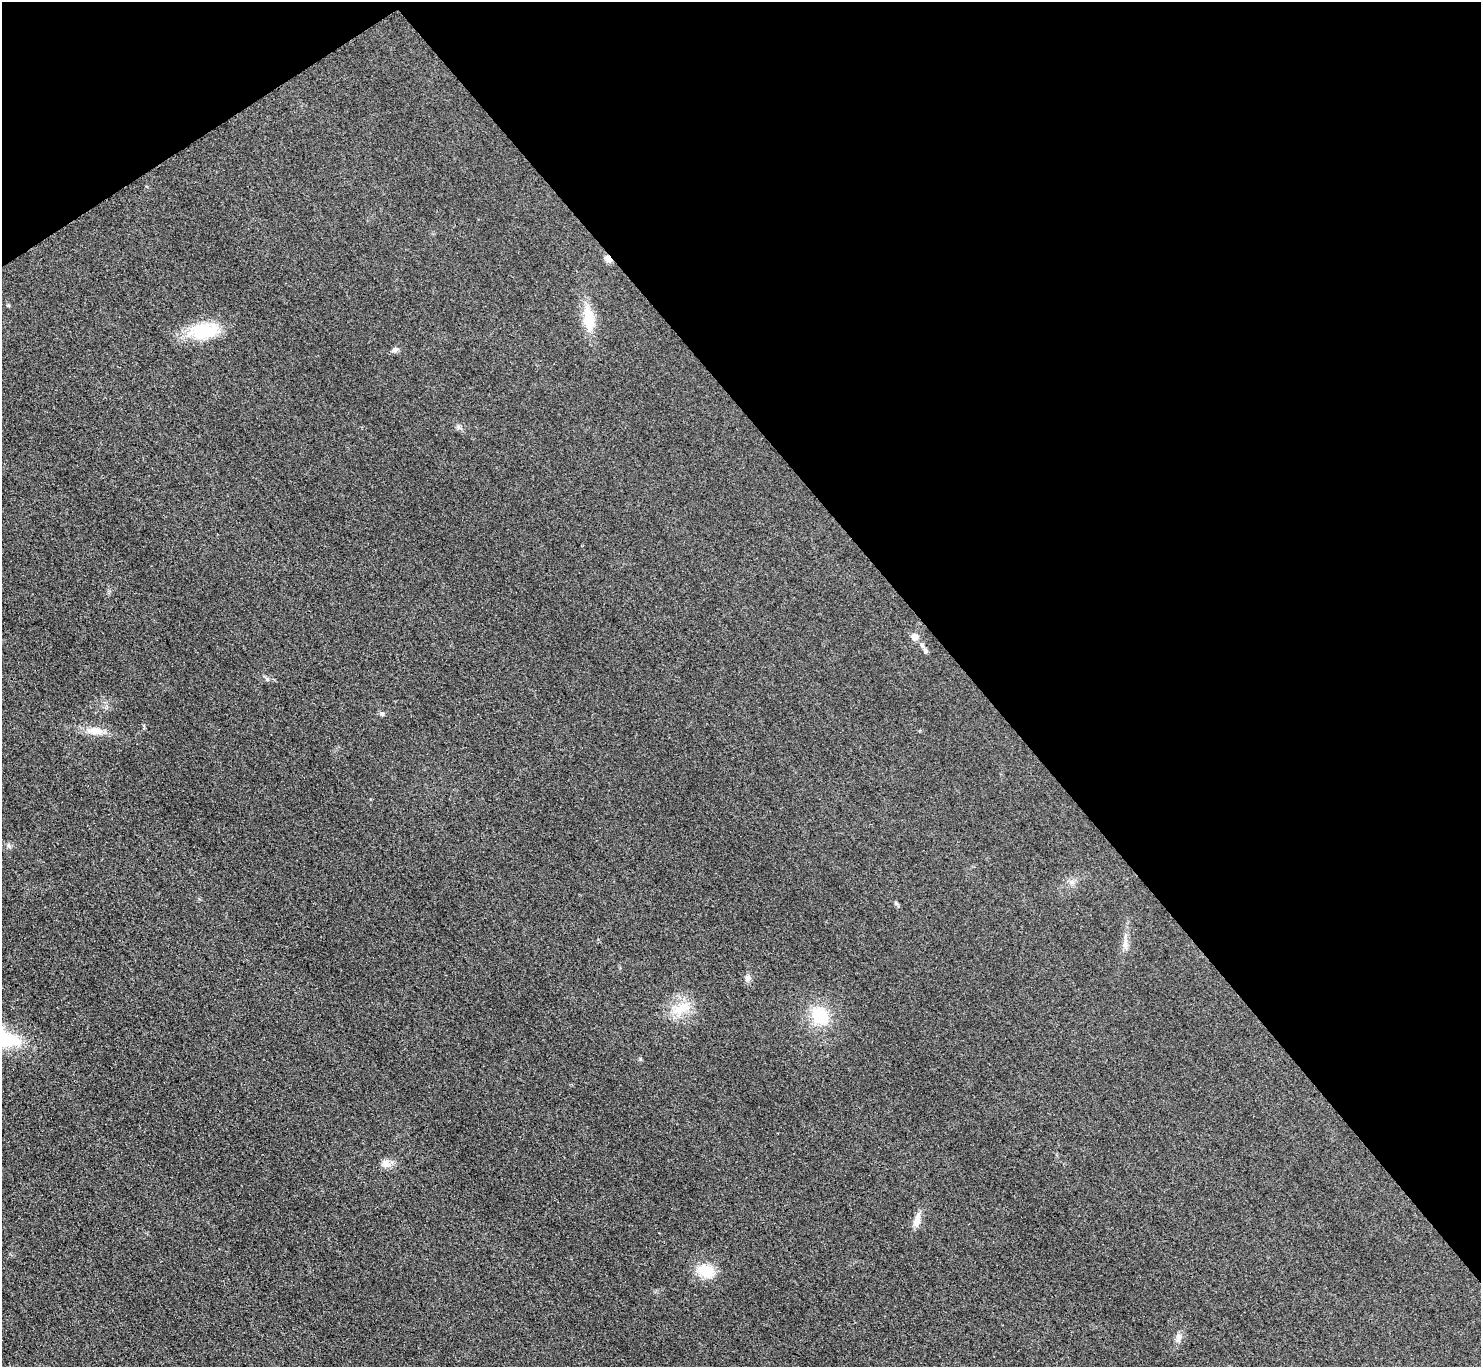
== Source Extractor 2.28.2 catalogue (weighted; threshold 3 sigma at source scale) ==
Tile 3 of 4 x 4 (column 3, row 1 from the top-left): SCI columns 2968-4446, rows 4262-5626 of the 5943 x 5938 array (HDU 1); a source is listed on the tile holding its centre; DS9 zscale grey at full resolution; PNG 1483 x 1369 px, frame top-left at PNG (2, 2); no overlay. Shown black and unused: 37% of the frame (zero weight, under 3 of 4 exposures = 1% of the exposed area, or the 3 px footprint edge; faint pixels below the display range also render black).
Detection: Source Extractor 2.28.2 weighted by HDU 2 'WHT'; one run over the whole footprint, this tile lists its part. Background 0.0435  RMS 0.0066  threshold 0.0298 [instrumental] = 3 sigma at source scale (4.5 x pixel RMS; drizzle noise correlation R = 1.50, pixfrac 1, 0.05/0.05 arcsec/px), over >= 5 px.
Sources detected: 22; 1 inside a brighter listed object's ellipse — not listed separately; the other 21 listed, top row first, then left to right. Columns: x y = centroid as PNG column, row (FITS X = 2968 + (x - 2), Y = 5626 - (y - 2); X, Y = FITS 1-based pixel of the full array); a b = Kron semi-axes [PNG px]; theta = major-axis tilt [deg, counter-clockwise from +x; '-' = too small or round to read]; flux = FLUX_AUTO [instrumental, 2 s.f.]
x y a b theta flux
608 259 9 6 -59 4.2
589 318 33 13 -82 19
204 331 39 19 7 32
395 349 10 6 17 2.3
459 427 8 6 -23 1.7
915 637 10 9 - 3.7
922 645 8 6 -63 1.9
267 679 6 6 - 1.3
382 714 7 5 -56 1.4
95 731 24 11 -3 9.9
8 845 7 4 -89 1.3
896 903 9 4 -55 1.2
1125 943 18 6 86 4.5
748 978 10 8 -90 2.6
682 1008 30 16 27 18
820 1016 25 21 -52 26
5 1039 43 24 -7 42
386 1164 13 11 -27 4.8
917 1220 21 8 76 6.3
706 1271 17 13 -25 18
1178 1337 14 7 84 3.7
Overlapping masked pixels (flux is a lower limit): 1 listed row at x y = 608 259
Isophote crosses this tile's border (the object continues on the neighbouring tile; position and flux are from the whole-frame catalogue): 1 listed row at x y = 5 1039
Unlisted compact peaks at least as high as the median listed source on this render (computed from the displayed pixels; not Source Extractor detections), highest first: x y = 640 1059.